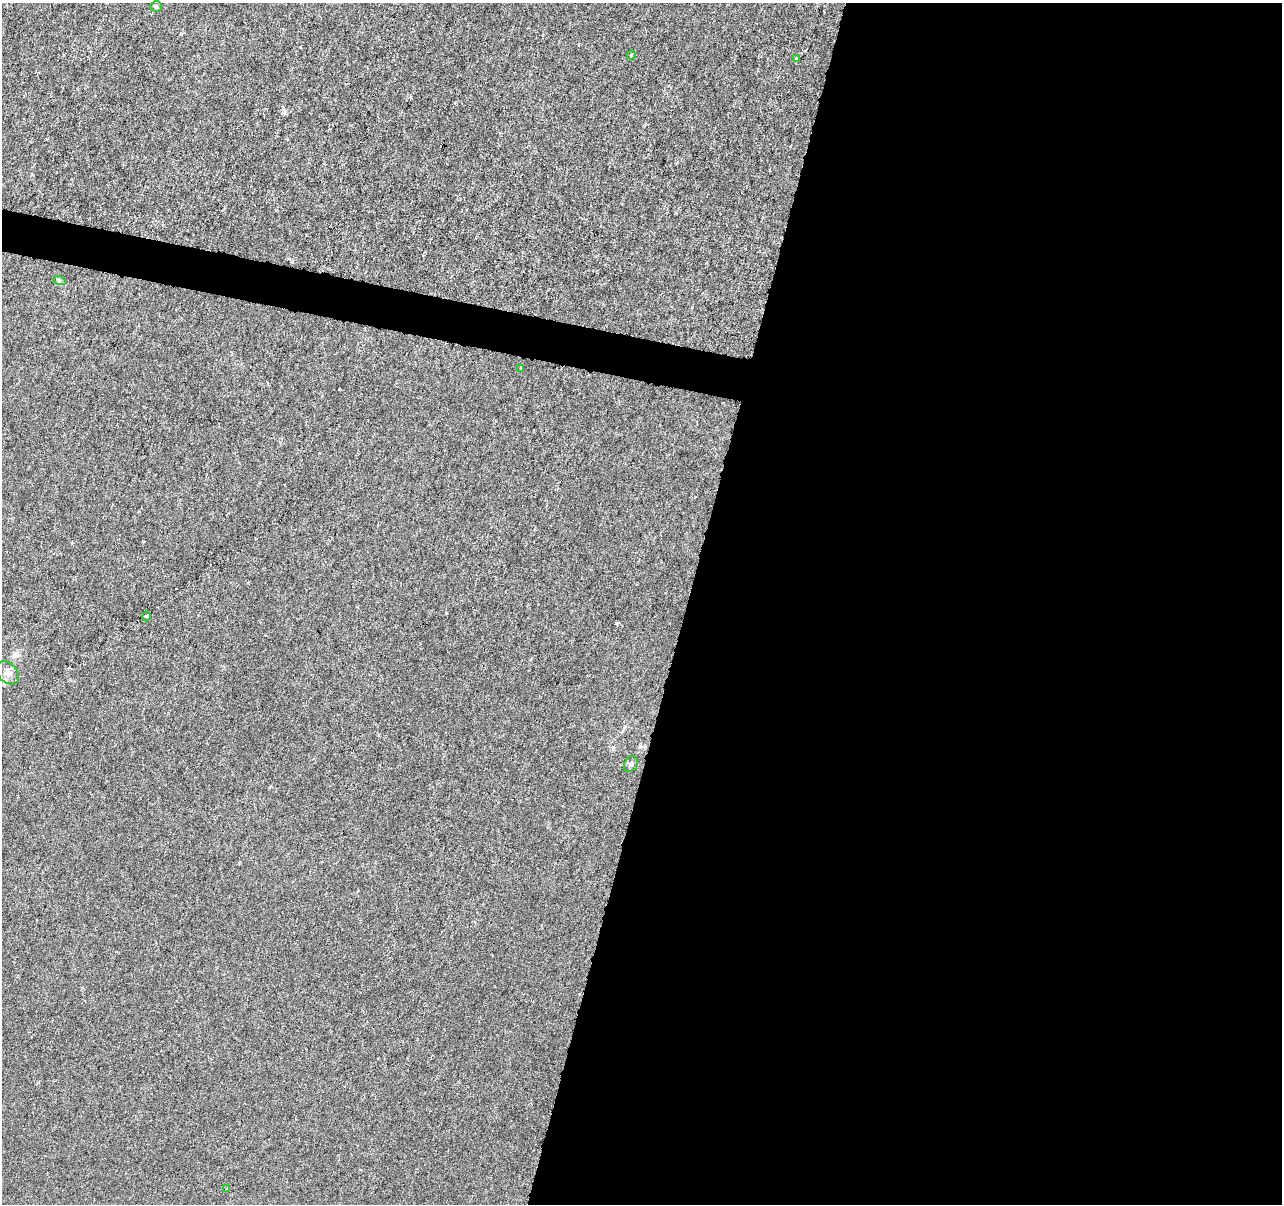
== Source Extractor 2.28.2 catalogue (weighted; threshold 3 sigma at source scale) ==
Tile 12 of 4 x 4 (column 4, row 3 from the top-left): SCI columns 3841-5120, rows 1424-2625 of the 5128 x 5312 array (HDU 1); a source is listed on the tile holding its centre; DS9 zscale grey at full resolution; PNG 1284 x 1206 px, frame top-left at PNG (2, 3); each listed source drawn as its Kron ellipse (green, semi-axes under 4 px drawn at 4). Shown black and unused: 49% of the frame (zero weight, under 3 of 6 exposures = <1% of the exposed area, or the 3 px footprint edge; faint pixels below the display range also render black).
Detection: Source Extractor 2.28.2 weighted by HDU 2 'WHT'; one run over the whole footprint, this tile lists its part. Background -4.65e-06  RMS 0.0013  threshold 0.00516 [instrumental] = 3 sigma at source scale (4.09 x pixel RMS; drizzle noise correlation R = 1.36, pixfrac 0.8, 0.0396/0.0396 arcsec/px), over >= 5 px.
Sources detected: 9; all 9 listed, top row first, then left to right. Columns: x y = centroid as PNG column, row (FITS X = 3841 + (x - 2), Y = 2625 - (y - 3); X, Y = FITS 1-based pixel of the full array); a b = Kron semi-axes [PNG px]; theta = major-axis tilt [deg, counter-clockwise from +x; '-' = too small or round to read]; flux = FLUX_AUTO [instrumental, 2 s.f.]
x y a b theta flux
156 6 6 5 - 0.2
631 55 4 3 - 0.11
796 59 4 3 - 0.12
59 280 6 4 -19 0.18
521 368 3 3 - 0.19
147 616 5 3 - 0.15
8 673 13 9 -47 0.77
631 764 8 6 62 0.3
227 1189 2 2 - 0.13